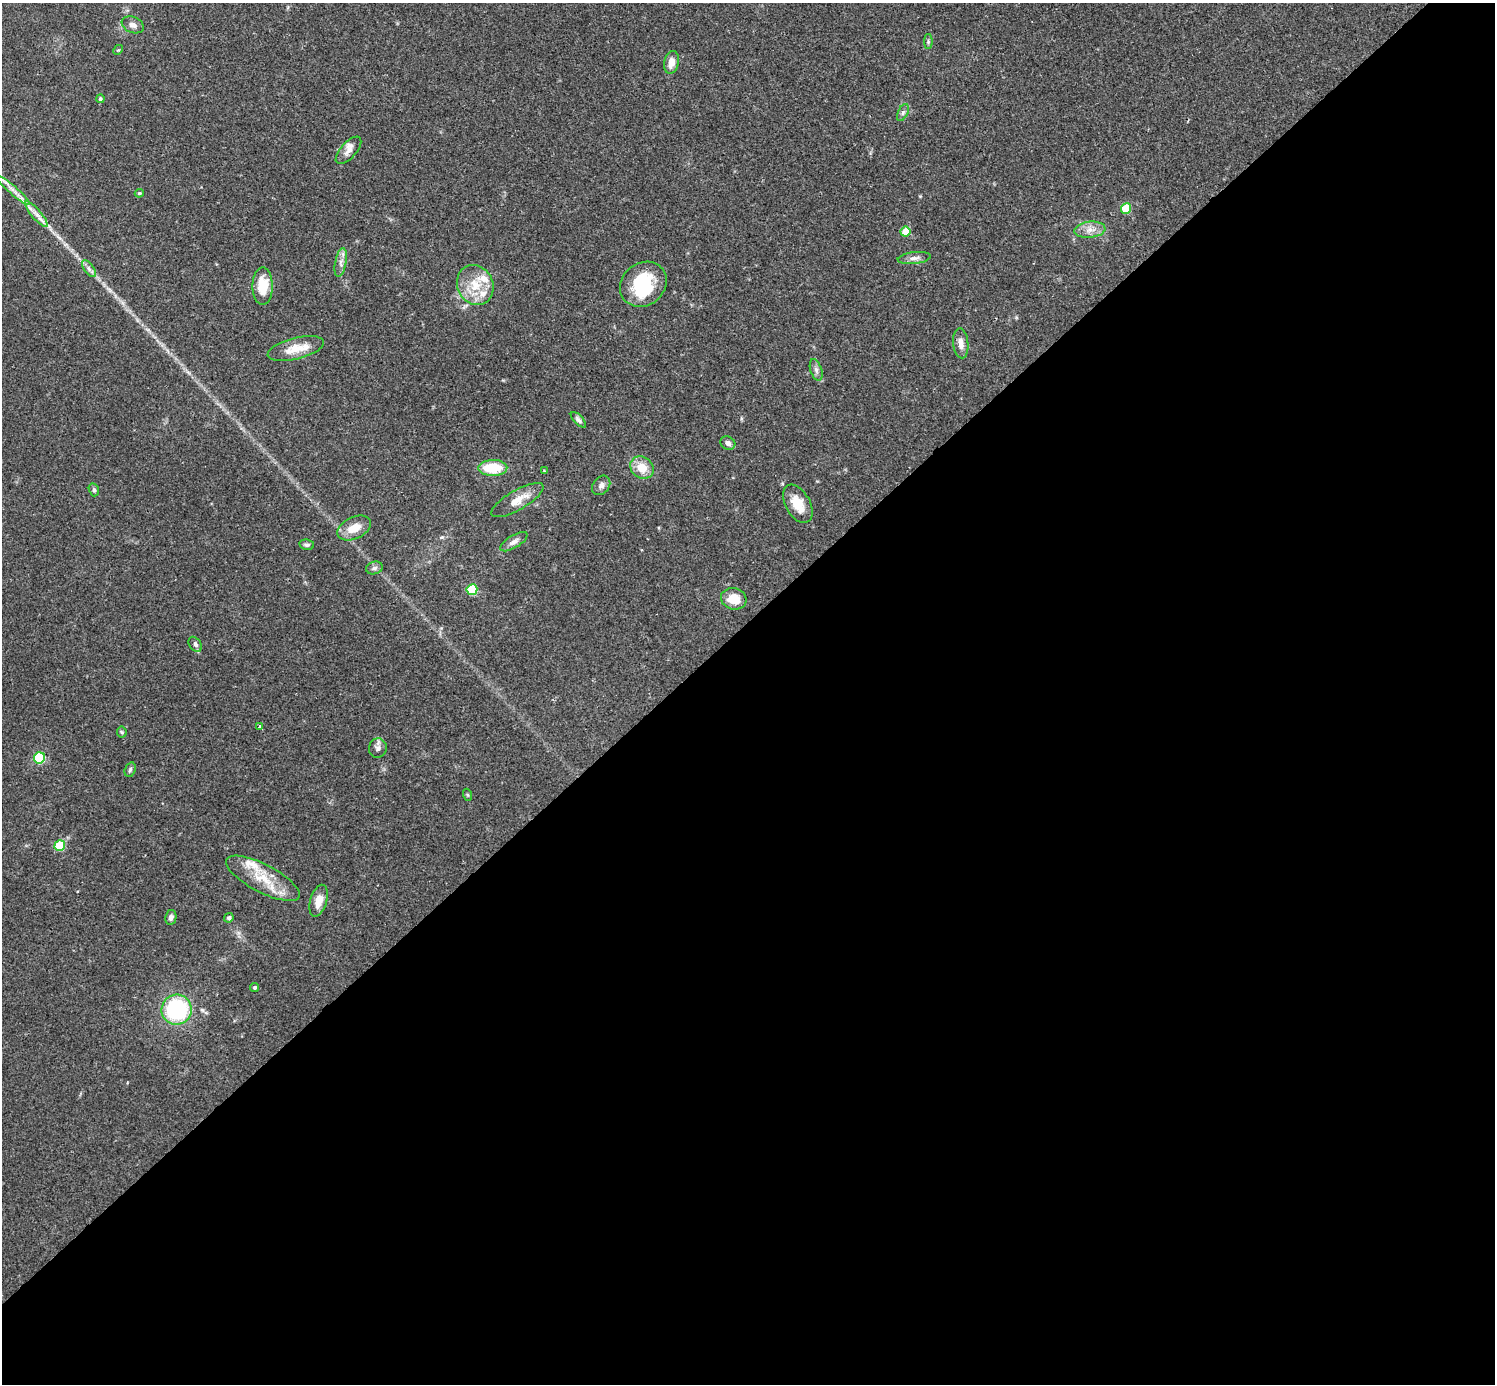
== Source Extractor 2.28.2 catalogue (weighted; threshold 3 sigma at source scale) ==
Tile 15 of 4 x 4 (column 3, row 4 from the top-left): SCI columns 3025-4517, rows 190-1571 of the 6041 x 6040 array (HDU 1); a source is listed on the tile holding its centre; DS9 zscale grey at full resolution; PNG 1497 x 1386 px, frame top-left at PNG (2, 3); each listed source drawn as its Kron ellipse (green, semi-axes under 4 px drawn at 4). Shown black and unused: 55% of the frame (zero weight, under 2 of 3 exposures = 2% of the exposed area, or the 3 px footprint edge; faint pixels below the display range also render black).
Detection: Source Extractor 2.28.2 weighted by HDU 2 'WHT'; one run over the whole footprint, this tile lists its part. Background 0.101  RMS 0.0058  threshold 0.0263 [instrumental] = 3 sigma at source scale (4.5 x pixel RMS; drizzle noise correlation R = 1.50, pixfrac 1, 0.05/0.05 arcsec/px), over >= 5 px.
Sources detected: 58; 1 inside a brighter object's white glare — neither listed nor drawn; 6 inside a brighter listed object's ellipse — not listed separately; the other 51 listed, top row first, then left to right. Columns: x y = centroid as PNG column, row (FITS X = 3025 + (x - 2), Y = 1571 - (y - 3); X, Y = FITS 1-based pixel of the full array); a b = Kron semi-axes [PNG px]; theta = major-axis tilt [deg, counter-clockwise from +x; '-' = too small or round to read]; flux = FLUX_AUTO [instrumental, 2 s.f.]
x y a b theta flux
133 25 11 8 -23 3.1
928 41 7 4 -90 1
118 50 5 4 - 0.68
671 62 11 7 77 5.3
100 99 4 4 - 1.1
903 112 9 5 64 1.8
348 150 17 7 48 4.3
13 190 23 4 -41 4.2
139 193 4 4 - 0.84
1126 208 5 5 - 22
36 214 16 5 -49 4
1090 230 15 8 5 5.1
905 231 5 4 - 12
914 258 16 6 6 3
341 262 15 5 79 3.3
89 269 10 5 -55 2
643 284 25 21 38 31
475 285 20 18 -65 15
263 286 19 10 90 13
961 343 15 7 -84 4.5
296 349 29 10 14 11
816 370 11 5 -72 2.2
578 420 10 4 -46 1.6
728 443 8 6 -29 2.4
493 468 14 8 1 20
642 468 12 10 -38 10
544 471 3 3 - 0.83
601 485 10 8 51 2.6
94 490 6 5 - 1.3
517 500 30 10 30 9.6
798 504 21 12 -61 11
354 528 18 10 26 9.1
514 542 15 6 31 2.9
307 545 7 5 -10 1.3
374 568 8 6 16 1.7
472 590 5 5 - 38
734 599 13 10 -16 11
195 644 8 5 -52 1.8
260 726 3 3 - 1.4
122 732 5 5 - 0.81
378 748 9 9 - 2.5
39 758 6 5 - 49
130 770 7 5 72 1.3
468 795 6 4 -71 0.73
60 846 5 5 - 29
263 878 41 14 -28 19
319 901 16 8 73 7
171 917 7 5 81 2.2
229 918 5 4 - 1.5
255 987 4 4 - 0.76
177 1010 15 15 - 60